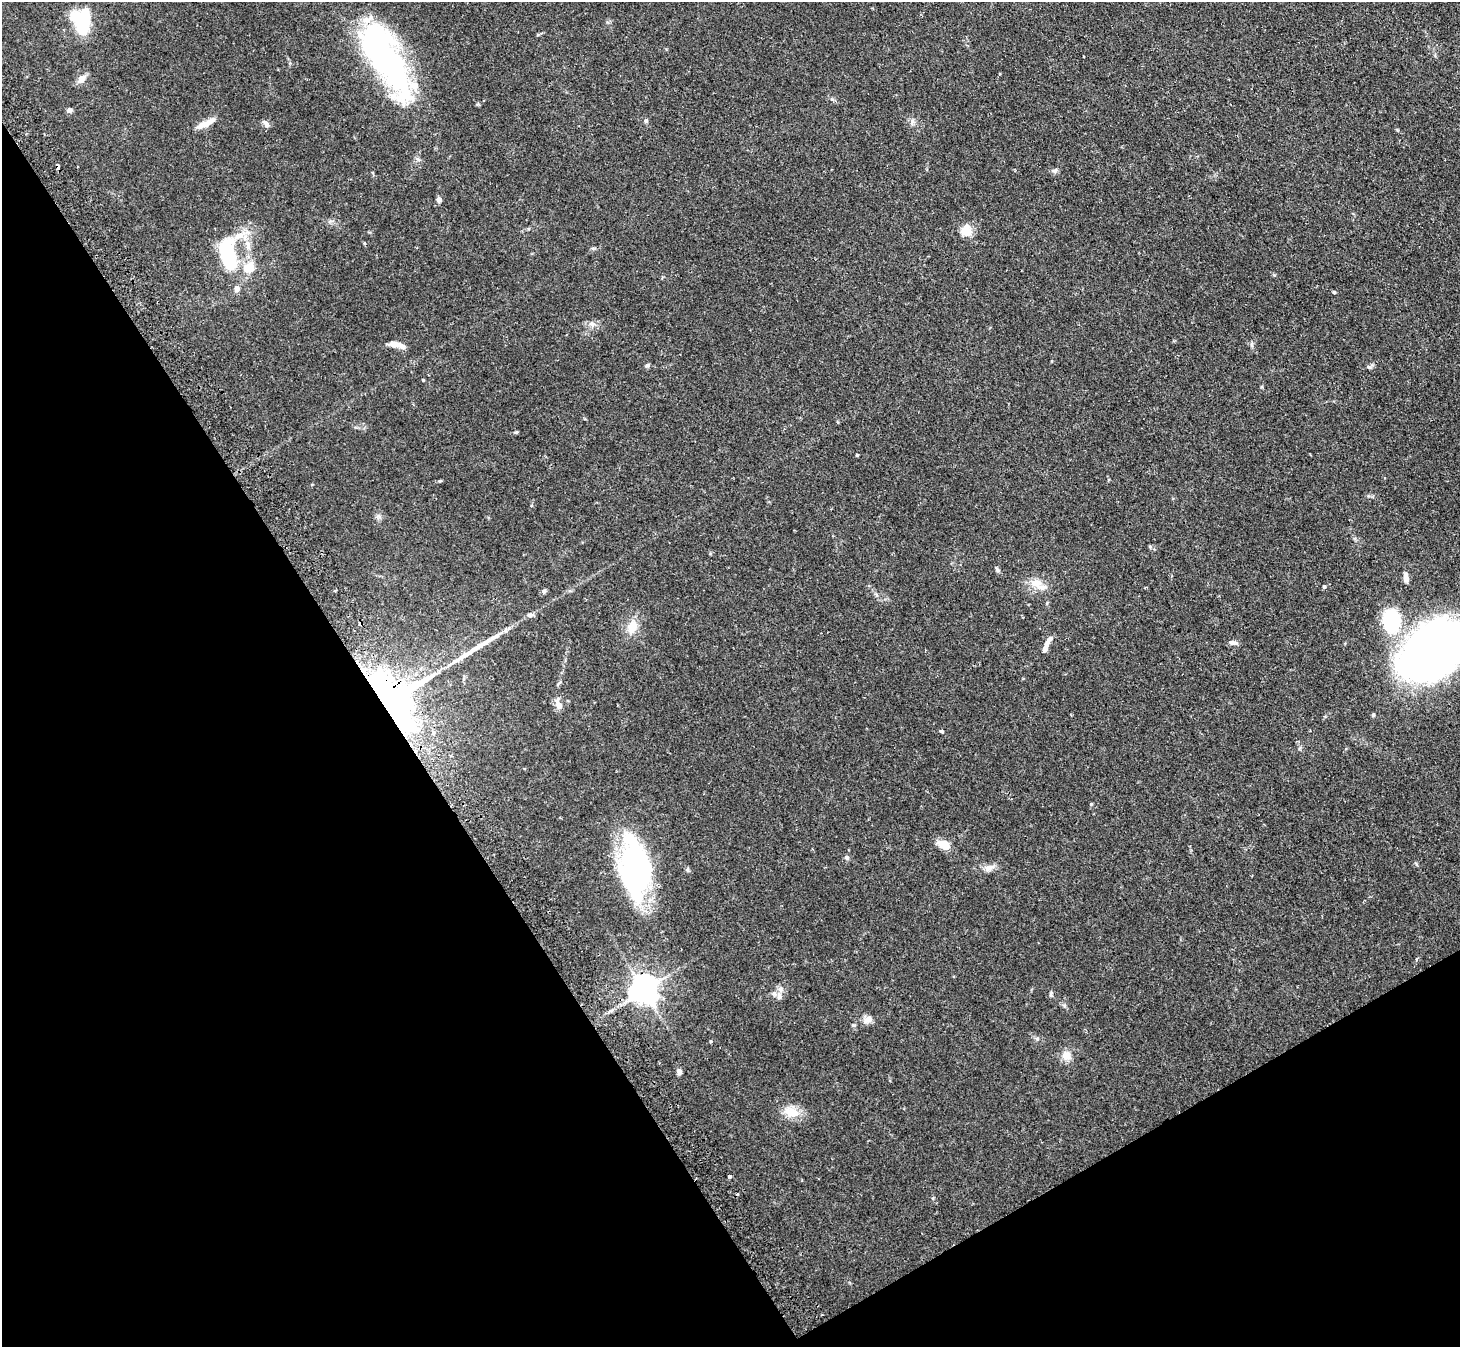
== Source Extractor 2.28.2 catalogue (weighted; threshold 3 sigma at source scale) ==
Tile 14 of 4 x 4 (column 2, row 4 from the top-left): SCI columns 1491-2948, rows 172-1516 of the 5894 x 5862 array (HDU 1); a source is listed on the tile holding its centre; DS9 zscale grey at full resolution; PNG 1462 x 1349 px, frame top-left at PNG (2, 2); no overlay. Shown black and unused: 32% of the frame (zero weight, under 2 of 3 exposures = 3% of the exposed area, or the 3 px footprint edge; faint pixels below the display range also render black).
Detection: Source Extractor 2.28.2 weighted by HDU 2 'WHT'; one run over the whole footprint, this tile lists its part. Background 0.0965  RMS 0.0064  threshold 0.0288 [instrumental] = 3 sigma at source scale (4.5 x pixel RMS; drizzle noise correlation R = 1.50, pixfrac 1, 0.05/0.05 arcsec/px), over >= 5 px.
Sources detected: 69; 3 inside a brighter object's white glare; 2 cosmic-ray / hot-pixel residue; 1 long thin detection or spike segment (spike, bleed or trail) — not listed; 5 inside a brighter listed object's ellipse — not listed separately; the other 58 listed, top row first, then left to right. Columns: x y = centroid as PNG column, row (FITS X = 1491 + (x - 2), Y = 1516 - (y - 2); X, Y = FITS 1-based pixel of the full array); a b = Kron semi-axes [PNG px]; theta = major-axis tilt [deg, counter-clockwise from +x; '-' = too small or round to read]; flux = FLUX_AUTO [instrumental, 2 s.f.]
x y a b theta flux
82 22 22 13 -89 44
385 58 89 29 -64 160
81 79 11 8 46 4.4
69 110 7 6 - 1.7
646 121 6 5 - 1.1
209 122 24 7 30 6.2
912 122 10 5 73 1.7
266 124 11 5 -52 2.1
58 167 4 3 - 4.3
1055 170 8 5 21 1.5
439 200 6 6 - 2
966 230 14 13 - 7.8
364 243 3 3 - 0.86
247 244 13 8 -71 4.6
229 255 31 16 -80 47
249 268 14 14 - 11
237 289 8 6 80 2.5
1334 292 4 4 - 0.61
592 324 9 7 -11 2.6
395 344 16 7 -2 4.4
1252 345 7 4 -71 1.1
647 365 6 5 - 1.1
1369 367 6 5 - 1.1
423 380 3 3 - 0.47
857 455 3 3 - 0.75
440 481 6 3 18 0.65
997 570 8 4 -53 1.2
1406 577 13 6 -81 3.1
1037 583 17 12 7 7.6
1324 587 4 4 - 1.1
544 591 6 5 - 1
530 615 8 6 3 1.8
1391 621 21 16 -85 48
632 626 12 10 57 8.9
1233 643 12 5 -8 2.3
1046 645 21 5 68 4
1434 654 62 39 42 480
394 700 51 43 -66 280
559 706 11 9 -72 3.8
1373 715 4 4 - 0.9
941 731 5 3 - 0.74
433 733 4 4 - 2.2
1091 804 4 4 - 0.57
944 845 12 9 -24 8.7
847 858 7 6 - 1.4
635 868 48 23 -83 180
989 868 16 8 21 4
687 870 6 5 - 1
644 990 8 8 - 850
1051 994 8 4 82 1
779 996 11 7 -84 3.2
868 1020 14 9 31 3.6
853 1025 6 4 -10 0.8
711 1041 3 3 - 1.2
1066 1056 13 12 - 5.1
679 1072 8 6 -85 1.7
792 1113 15 11 -19 11
730 1176 3 3 - 4.2
Overlapping masked pixels (flux is a lower limit): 2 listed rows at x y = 58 167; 394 700
Isophote crosses this tile's border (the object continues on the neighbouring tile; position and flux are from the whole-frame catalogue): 1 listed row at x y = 1434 654
Unlisted compact peaks at least as high as the median listed source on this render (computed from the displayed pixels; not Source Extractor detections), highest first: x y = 516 432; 378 516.